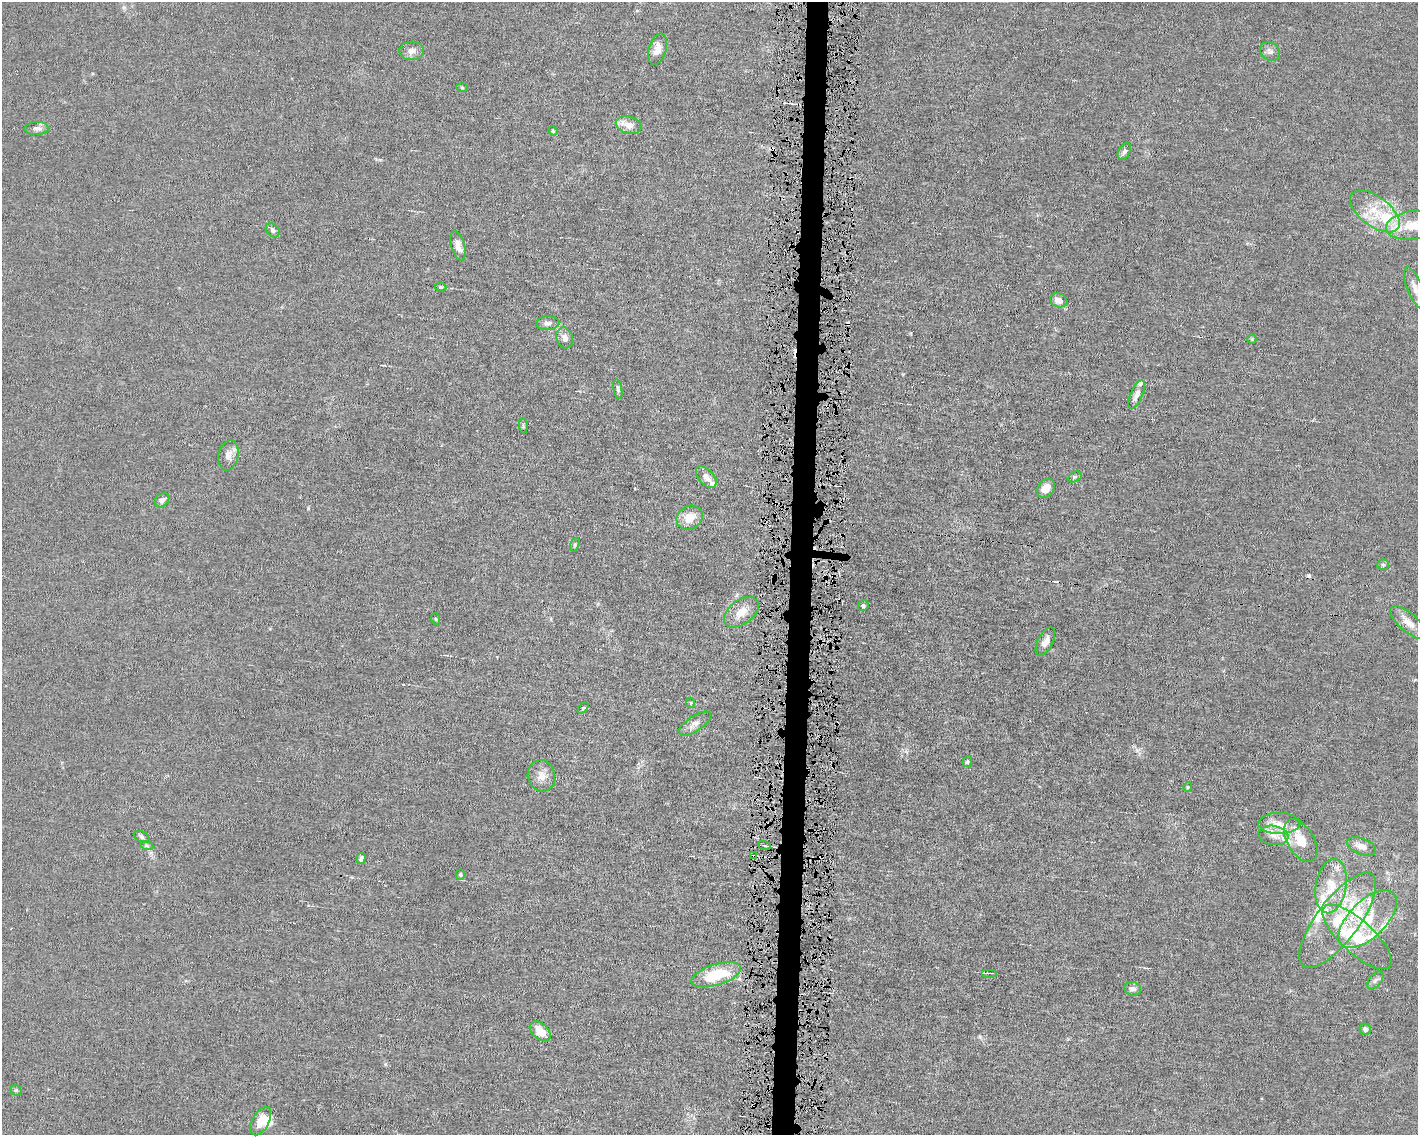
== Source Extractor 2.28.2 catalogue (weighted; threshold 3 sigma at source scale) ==
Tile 5 of 3 x 4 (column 2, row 2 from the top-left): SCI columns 1523-2938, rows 2269-3401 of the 4568 x 4535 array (HDU 1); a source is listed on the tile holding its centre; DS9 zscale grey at full resolution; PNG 1420 x 1137 px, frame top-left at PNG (2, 2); each listed source drawn as its Kron ellipse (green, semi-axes under 4 px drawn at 4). Shown black and unused: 2% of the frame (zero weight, under 4 of 8 exposures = <1% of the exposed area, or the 3 px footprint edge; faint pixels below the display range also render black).
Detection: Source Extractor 2.28.2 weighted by HDU 2 'WHT'; one run over the whole footprint, this tile lists its part. Background 0.0157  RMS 0.0024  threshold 0.00967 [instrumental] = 3 sigma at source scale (4.09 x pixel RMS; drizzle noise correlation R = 1.36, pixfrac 0.8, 0.05/0.05 arcsec/px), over >= 5 px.
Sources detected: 88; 1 inside a brighter object's white glare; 6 cosmic-ray / hot-pixel residue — neither listed nor drawn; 19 inside a brighter listed object's ellipse — not listed separately; the other 62 listed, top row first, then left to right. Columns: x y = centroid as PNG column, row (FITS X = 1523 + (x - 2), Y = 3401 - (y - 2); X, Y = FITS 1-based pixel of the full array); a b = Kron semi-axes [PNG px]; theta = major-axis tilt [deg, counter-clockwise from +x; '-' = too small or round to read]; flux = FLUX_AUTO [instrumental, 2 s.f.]
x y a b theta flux
658 49 16 8 74 2
412 51 12 9 3 1.2
1270 51 10 8 -39 0.88
462 87 6 4 -3 0.22
629 125 13 8 -15 2
37 128 12 6 1 0.89
553 131 5 3 - 0.21
1124 151 9 5 60 0.69
1375 211 29 14 -36 6.3
1412 225 26 14 8 4.3
273 230 8 6 -50 0.59
458 246 15 7 -75 1.6
441 287 6 4 -17 0.3
1415 288 22 7 -68 2
1059 300 9 6 -20 1.6
548 323 11 7 1 0.93
565 338 10 8 -72 1.3
1252 339 5 4 - 0.22
618 389 10 4 -80 0.49
1137 394 15 6 66 1.2
523 426 8 3 -86 0.27
228 455 15 10 77 1.7
706 477 13 7 -48 1.3
1075 477 7 4 27 0.35
1046 488 10 8 47 1.9
162 500 8 6 42 0.76
690 518 13 11 29 3.3
575 545 7 4 70 0.33
1383 565 6 5 - 0.4
863 606 5 5 - 0.35
741 612 20 12 37 2.6
436 619 6 3 -70 0.23
1408 623 23 9 -41 2.5
1045 642 15 7 63 1.5
691 703 5 3 - 0.19
583 708 6 4 45 0.3
695 724 19 7 33 1.3
967 762 5 5 - 0.34
541 776 16 13 -76 2.1
1188 787 4 4 - 0.23
1279 823 21 10 0 2.8
1273 835 15 9 -8 2
142 837 8 5 -28 0.49
1301 841 24 13 -59 4.1
764 845 6 3 -19 0.32
147 846 7 4 -19 0.38
1362 846 15 8 -22 1.8
754 856 4 2 - 0.27
361 858 5 4 - 0.57
460 874 5 4 - 0.3
1331 886 27 15 80 6.3
1368 919 37 18 45 9.5
1338 920 57 21 53 14
1357 937 44 16 -42 9.8
989 973 8 2 0 0.31
716 975 26 10 17 9.3
1375 980 10 6 52 0.71
1133 989 8 6 -16 0.83
1365 1029 6 5 - 0.55
540 1031 12 8 -42 2.8
16 1090 6 5 - 0.3
261 1121 15 8 61 2.7
Overlapping masked pixels (flux is a lower limit): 1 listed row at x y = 754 856
Isophote crosses this tile's border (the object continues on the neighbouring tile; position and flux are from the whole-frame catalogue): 2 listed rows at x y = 1412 225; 1415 288
Unlisted compact peaks at least as high as the median listed source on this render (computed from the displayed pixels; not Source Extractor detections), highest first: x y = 308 508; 980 1037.